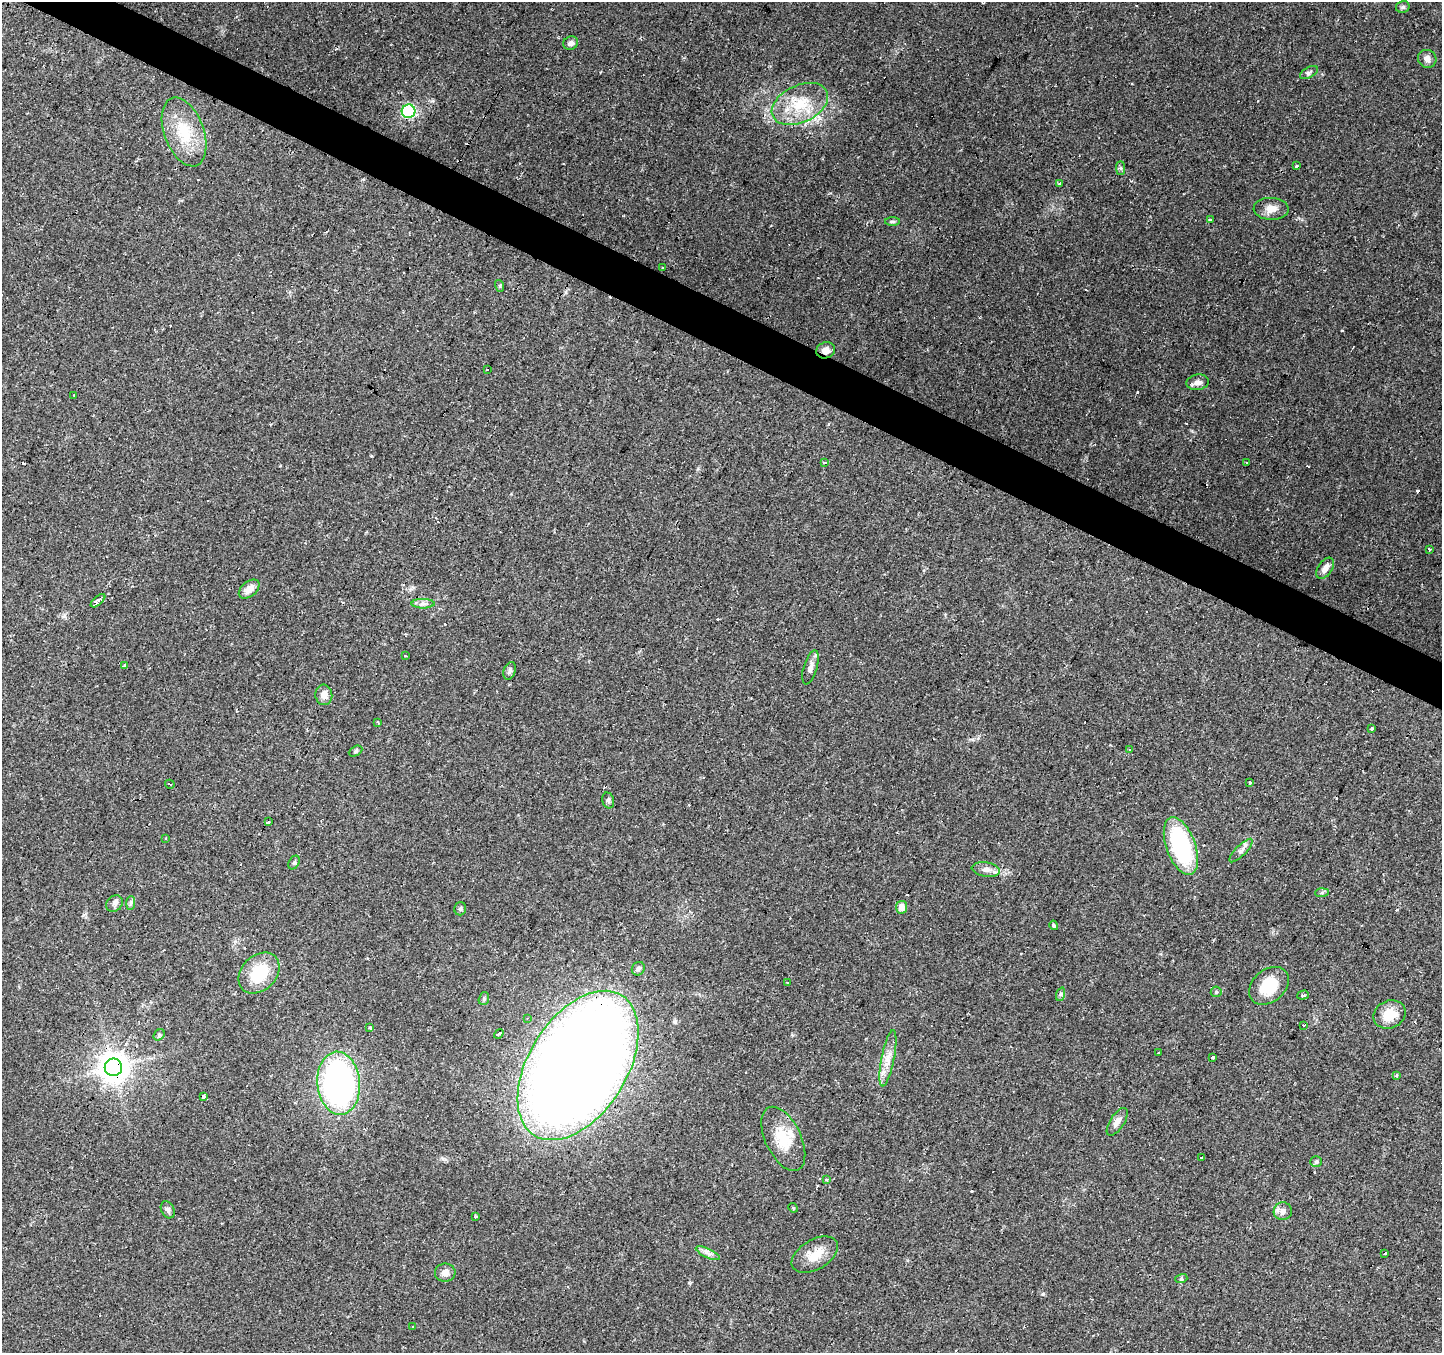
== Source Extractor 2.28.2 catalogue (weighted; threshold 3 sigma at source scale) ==
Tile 11 of 4 x 4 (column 3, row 3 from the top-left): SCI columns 2883-4322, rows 1546-2896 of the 5765 x 5860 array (HDU 1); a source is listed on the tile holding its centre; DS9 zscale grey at full resolution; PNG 1444 x 1355 px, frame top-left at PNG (2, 2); each listed source drawn as its Kron ellipse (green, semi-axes under 4 px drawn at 4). Shown black and unused: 3% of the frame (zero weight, under 2 of 3 exposures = <1% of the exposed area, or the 3 px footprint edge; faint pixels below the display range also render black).
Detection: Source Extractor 2.28.2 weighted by HDU 2 'WHT'; one run over the whole footprint, this tile lists its part. Background 0.0783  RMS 0.006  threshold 0.0268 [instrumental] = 3 sigma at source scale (4.5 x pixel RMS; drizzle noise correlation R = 1.50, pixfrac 1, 0.0396/0.0396 arcsec/px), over >= 5 px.
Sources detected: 118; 30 cosmic-ray / hot-pixel residue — neither listed nor drawn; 1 inside a brighter listed object's ellipse — not listed separately; the other 87 listed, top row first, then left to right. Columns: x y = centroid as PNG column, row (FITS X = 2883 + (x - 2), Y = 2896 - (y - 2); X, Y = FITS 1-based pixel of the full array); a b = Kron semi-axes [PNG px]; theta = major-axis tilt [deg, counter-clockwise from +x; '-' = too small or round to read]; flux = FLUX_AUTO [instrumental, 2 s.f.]
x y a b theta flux
1403 7 7 6 - 1.3
571 43 7 6 - 2.4
1427 59 9 8 - 3.2
1309 73 10 5 29 1.5
800 104 30 18 25 23
409 111 7 7 - 75
184 132 36 20 -70 24
1296 166 3 3 - 1.4
1121 168 7 4 -90 1.2
1060 183 4 3 - 1.1
1271 209 17 11 -2 5.2
1211 220 4 3 - 0.95
892 222 7 3 0 0.96
662 268 3 2 - 1.3
500 286 6 4 -72 0.71
826 350 9 8 - 4.5
487 369 3 3 - 1.6
1198 382 11 7 8 3.2
74 395 3 2 - 0.49
824 463 4 3 - 0.89
1247 463 2 2 - 0.55
1429 549 3 2 - 1.5
1325 568 12 7 56 3.8
249 589 12 7 40 5.4
98 601 9 4 40 9
423 604 11 4 0 2.4
405 655 3 2 - 1.4
124 666 3 3 - 6.8
810 667 18 6 73 3.3
510 671 9 6 70 1.6
324 695 10 8 -85 4.5
378 722 3 3 - 1.9
1372 728 3 3 - 7.6
1129 750 3 3 - 1.9
355 751 7 5 28 1
1250 783 3 3 - 2
170 784 5 2 - 0.66
608 800 8 6 -74 1.3
268 822 3 2 - 1.3
166 838 3 3 - 0.88
1181 846 30 14 -70 64
1241 851 16 5 45 2.7
294 862 7 5 62 1.1
986 869 14 7 -10 3.6
1322 893 7 4 2 1.1
131 903 7 4 88 1.1
114 904 9 7 41 1.9
901 907 6 5 - 4.7
460 909 6 6 - 1.2
1054 925 5 3 - 3
638 969 7 6 - 1.4
259 973 23 17 44 23
787 982 3 2 - 0.52
1269 986 22 16 40 21
1216 992 5 5 - 0.9
1061 994 7 4 71 0.99
1303 995 6 2 17 0.92
484 999 6 5 - 1.1
1389 1014 16 13 22 12
527 1018 3 2 - 0.94
1304 1025 3 2 - 1
370 1028 3 3 - 1.6
499 1034 5 3 - 2.7
159 1035 6 5 - 0.96
1158 1053 3 2 - 0.63
1213 1057 3 3 - 1.3
888 1058 28 6 79 7
578 1065 82 49 58 1300
113 1067 9 8 - 910
1396 1075 3 3 - 12
339 1083 31 21 -85 180
203 1096 4 3 - 5
1117 1122 16 7 57 3.8
783 1139 34 18 -64 18
1201 1157 3 2 - 0.61
1316 1161 6 5 - 1.1
827 1180 4 3 - 1.6
793 1208 5 4 - 0.57
168 1210 9 6 -62 1.8
1283 1211 9 9 - 3.5
476 1217 4 3 - 0.56
708 1253 13 4 -25 2.5
1385 1253 3 3 - 5.3
815 1255 25 15 31 11
445 1273 10 9 - 3.5
1181 1279 6 4 17 0.92
412 1326 3 2 - 0.7
Overlapping masked pixels (flux is a lower limit): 3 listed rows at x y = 826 350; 578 1065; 113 1067
Unlisted compact peaks at least as high as the median listed source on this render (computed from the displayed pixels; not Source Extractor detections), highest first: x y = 1043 1294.